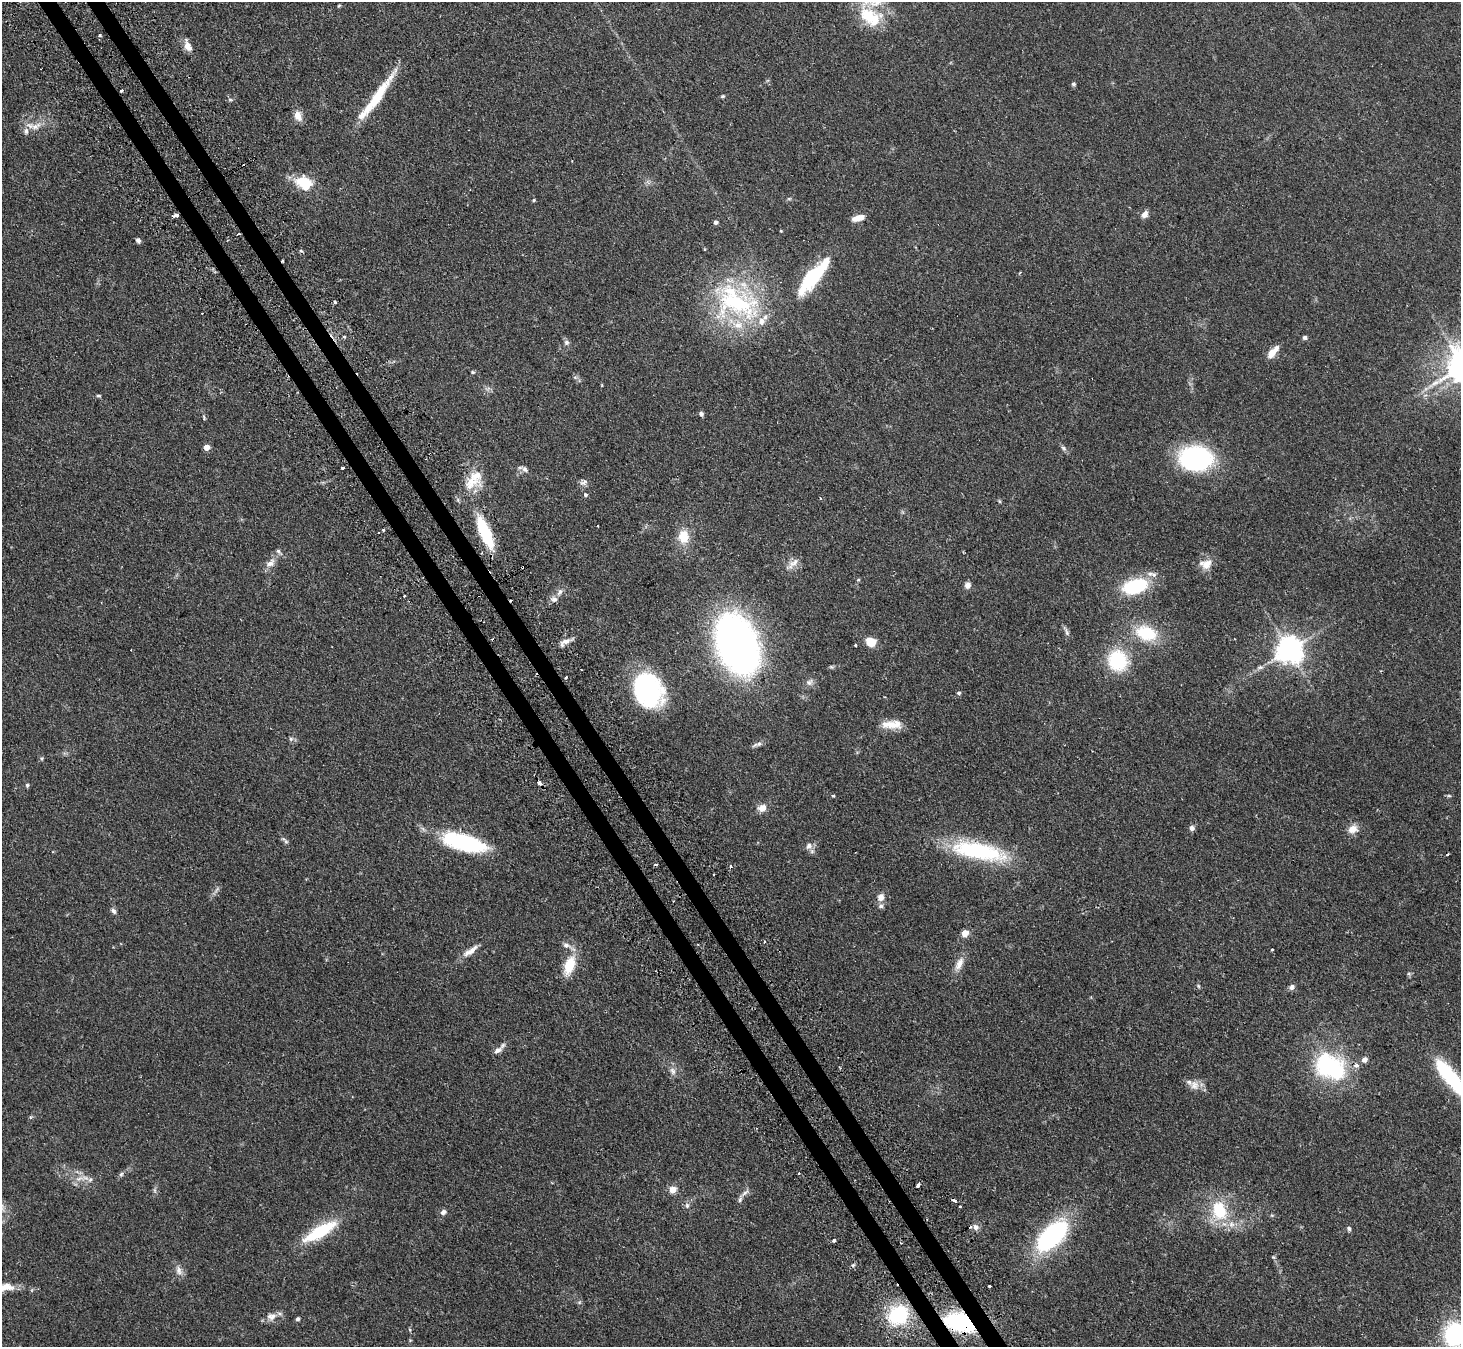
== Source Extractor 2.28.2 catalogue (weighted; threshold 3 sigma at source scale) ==
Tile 11 of 4 x 4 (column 3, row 3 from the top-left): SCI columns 2950-4408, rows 1519-2863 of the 5898 x 5865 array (HDU 1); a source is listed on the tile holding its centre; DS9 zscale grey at full resolution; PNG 1463 x 1349 px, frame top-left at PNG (2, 2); no overlay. Shown black and unused: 3% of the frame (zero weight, under 2 of 3 exposures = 3% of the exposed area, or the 3 px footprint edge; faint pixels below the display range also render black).
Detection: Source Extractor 2.28.2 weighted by HDU 2 'WHT'; one run over the whole footprint, this tile lists its part. Background 0.0955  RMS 0.0063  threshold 0.0281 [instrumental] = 3 sigma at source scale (4.5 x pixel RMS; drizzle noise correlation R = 1.50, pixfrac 1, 0.05/0.05 arcsec/px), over >= 5 px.
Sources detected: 153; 2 inside a brighter object's white glare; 13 cosmic-ray / hot-pixel residue — not listed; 11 inside a brighter listed object's ellipse — not listed separately; the other 127 listed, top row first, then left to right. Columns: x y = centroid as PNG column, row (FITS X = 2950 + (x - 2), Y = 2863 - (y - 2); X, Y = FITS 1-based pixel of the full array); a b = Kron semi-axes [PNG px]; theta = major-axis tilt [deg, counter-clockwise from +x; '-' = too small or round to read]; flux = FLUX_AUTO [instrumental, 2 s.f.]
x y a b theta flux
339 6 5 4 - 0.68
870 16 33 20 -43 25
100 35 4 4 - 0.68
188 46 15 7 -69 5.4
1074 84 6 4 -16 0.95
121 91 3 3 - 1.6
722 96 6 4 19 0.81
377 97 58 10 56 26
230 100 6 4 -2 0.91
298 116 13 8 -70 5.4
36 126 16 8 26 5.7
304 183 20 14 -24 18
789 199 6 4 1 0.76
534 200 4 3 - 0.78
1145 214 9 6 54 3.4
176 215 4 3 - 5.4
858 218 13 6 15 6
716 222 4 4 - 2
781 231 3 3 - 0.57
138 240 5 4 - 1.7
301 251 5 3 - 0.79
813 277 38 14 51 41
335 302 3 3 - 1.4
737 302 68 43 -24 90
344 337 4 3 - 1.3
1305 337 6 6 - 1.4
566 342 8 7 - 1.7
1273 352 15 6 50 7.1
473 372 5 4 - 0.79
575 377 6 5 - 1.2
98 396 6 4 -2 0.91
701 414 6 5 - 1.6
204 418 7 3 -66 0.78
206 447 5 4 - 8.5
1063 448 8 5 -29 1.4
1196 458 27 20 -1 110
343 468 3 3 - 4.9
525 469 10 7 -33 2.2
584 482 12 5 16 2.2
471 483 27 16 4 12
585 495 5 5 - 1.3
820 498 4 2 - 0.46
999 501 6 3 -70 0.71
384 529 3 3 - 2.3
485 532 35 10 -67 36
683 537 16 13 90 12
278 551 9 5 -46 1.5
270 563 15 9 39 4.6
793 563 20 8 41 4.4
1207 565 14 11 50 6.8
968 585 8 7 - 2.6
1135 586 23 13 15 42
560 592 11 6 58 2.6
404 596 3 3 - 3.4
554 599 8 7 - 2.8
1066 631 17 4 -63 1.8
1146 633 26 17 -15 25
566 641 14 7 15 4.1
871 642 12 10 -16 8.3
737 644 42 26 -69 360
855 645 3 3 - 0.68
1289 650 8 8 - 760
1118 660 25 22 -71 33
566 678 3 3 - 1.3
809 682 10 8 37 2.7
644 684 36 25 -83 73
959 693 4 4 - 1.2
892 724 26 10 1 9.5
291 739 6 5 - 1.3
759 744 8 6 37 1.8
42 758 6 4 71 0.79
539 783 5 4 - 2.9
27 785 5 5 - 1.1
833 796 4 4 - 0.62
1449 796 6 4 -1 0.83
762 808 12 9 29 4.9
1192 828 6 6 - 2.3
1353 829 13 10 28 5.6
285 840 13 4 -39 1.6
463 842 52 18 -15 53
809 846 10 9 - 3.3
975 851 63 20 -11 62
714 874 3 3 - 1.4
881 897 10 9 - 4
114 911 8 6 -56 1.7
965 933 5 5 - 11
566 945 12 7 -14 3
1272 950 3 3 - 0.98
470 951 23 7 34 5.4
959 964 19 8 64 5.8
569 965 22 12 69 16
1199 986 6 3 -70 0.74
1292 987 7 6 - 2.1
498 1050 13 7 25 3
1364 1059 6 5 - 3.4
1329 1066 33 22 -32 78
673 1071 11 7 -64 3
1451 1078 48 12 -50 54
1194 1085 16 12 -33 5.5
30 1117 5 3 - 0.7
798 1173 3 2 - 0.78
121 1174 7 5 45 1.2
79 1179 18 7 10 5.1
918 1186 4 3 - 3.5
673 1189 6 5 - 7.7
155 1190 7 4 -89 1.2
745 1192 13 5 39 2.3
687 1206 8 6 90 1.8
960 1206 3 2 - 0.75
1219 1210 26 18 -75 28
443 1212 7 6 - 2.2
1272 1215 6 4 17 0.66
976 1227 9 7 -48 2.6
1349 1228 6 5 - 1.2
320 1232 41 12 30 31
1052 1236 39 19 45 82
834 1240 3 3 - 2.1
179 1271 14 8 -72 3.7
990 1286 3 3 - 2
4 1287 30 10 8 9.9
579 1302 6 4 -18 0.9
898 1315 22 18 44 44
271 1316 14 11 14 4.6
298 1319 5 4 - 1
961 1322 26 15 -14 73
410 1330 5 3 - 0.64
1454 1334 21 18 75 62
Overlapping masked pixels (flux is a lower limit): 3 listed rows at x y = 121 91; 176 215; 961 1322
Isophote crosses this tile's border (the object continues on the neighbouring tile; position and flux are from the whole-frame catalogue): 4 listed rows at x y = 870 16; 1451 1078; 4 1287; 1454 1334